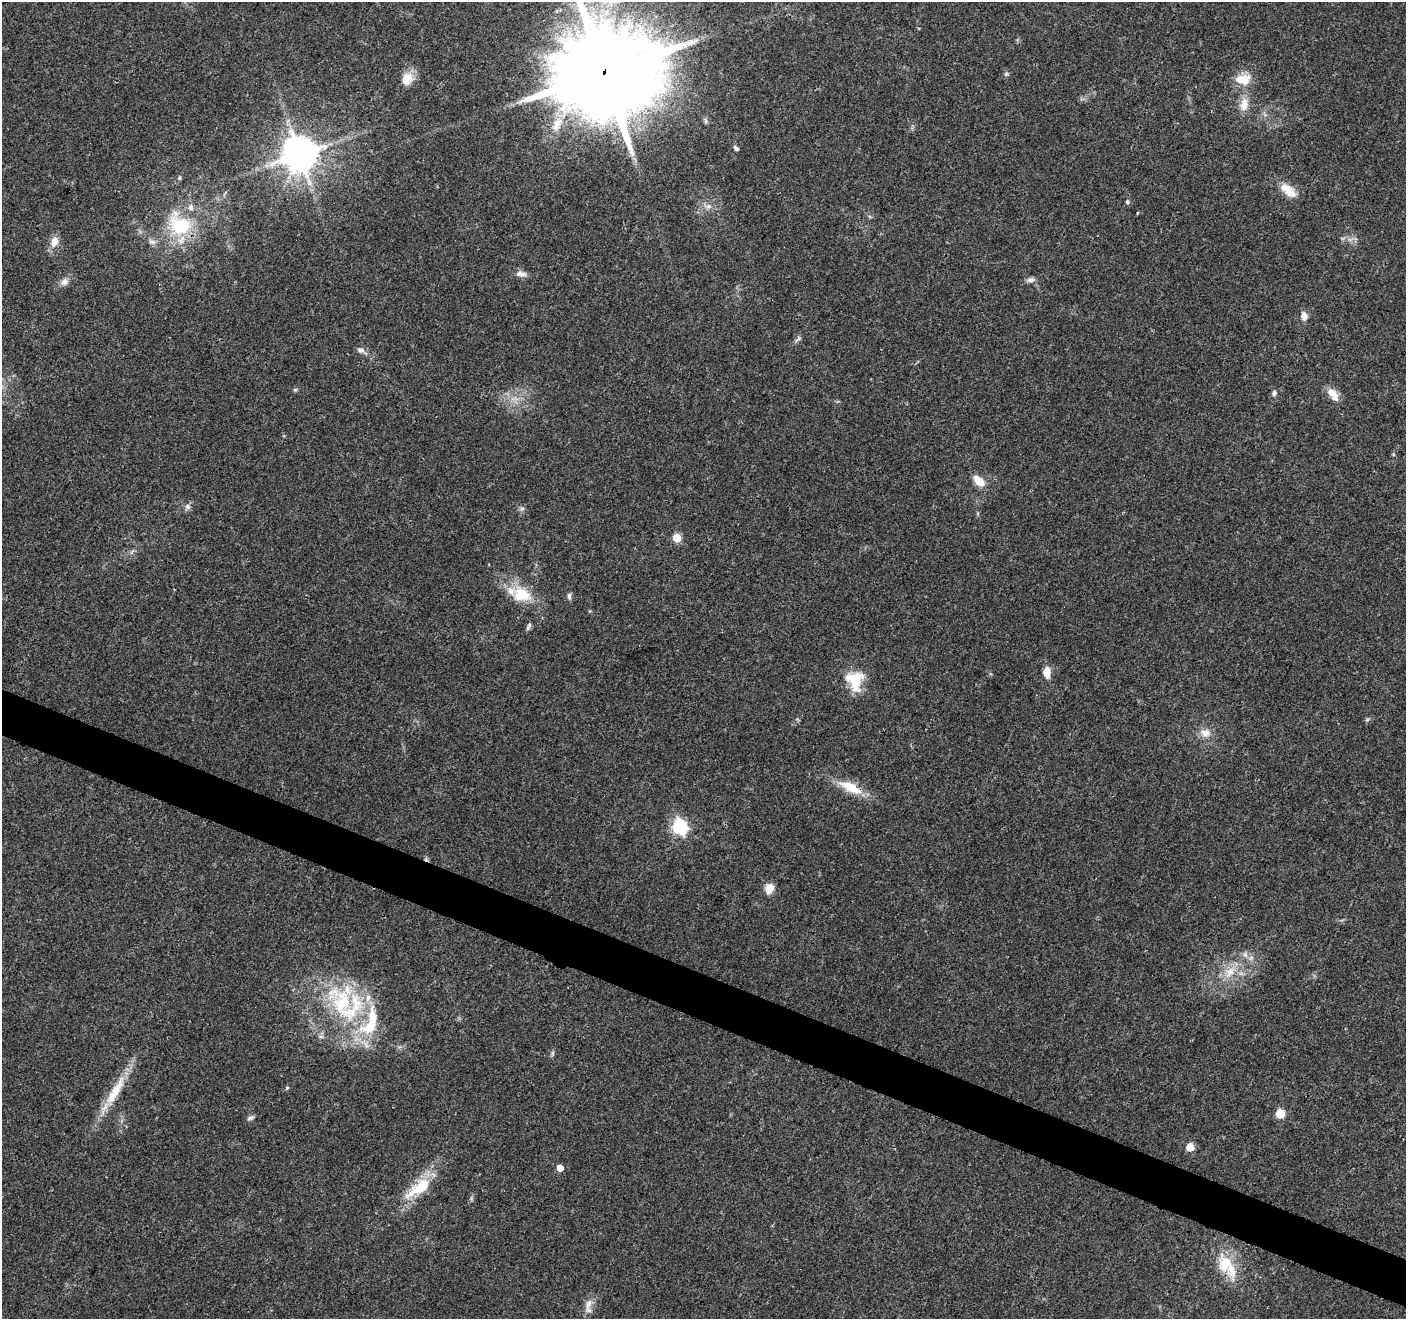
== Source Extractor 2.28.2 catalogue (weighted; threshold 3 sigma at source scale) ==
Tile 6 of 4 x 4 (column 2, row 2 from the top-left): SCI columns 1412-2815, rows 2844-4160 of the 5633 x 5752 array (HDU 1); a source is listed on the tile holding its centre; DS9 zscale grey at full resolution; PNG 1408 x 1321 px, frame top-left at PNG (2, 2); no overlay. Shown black and unused: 4% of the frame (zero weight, under 3 of 4 exposures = <1% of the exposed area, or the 3 px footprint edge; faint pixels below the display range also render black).
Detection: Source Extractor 2.28.2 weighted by HDU 2 'WHT'; one run over the whole footprint, this tile lists its part. Background 0.0481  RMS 0.0039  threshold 0.0174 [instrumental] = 3 sigma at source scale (4.5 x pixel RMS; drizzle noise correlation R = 1.50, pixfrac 1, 0.0396/0.0396 arcsec/px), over >= 5 px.
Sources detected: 55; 1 too faint to see at this stretch — not listed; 4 inside a brighter listed object's ellipse — not listed separately; the other 50 listed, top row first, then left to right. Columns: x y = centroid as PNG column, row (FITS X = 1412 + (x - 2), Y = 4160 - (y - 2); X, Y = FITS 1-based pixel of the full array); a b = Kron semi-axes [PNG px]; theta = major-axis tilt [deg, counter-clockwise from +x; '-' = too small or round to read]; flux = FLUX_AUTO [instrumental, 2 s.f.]
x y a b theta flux
604 72 28 25 37 7900
1006 74 6 5 - 0.69
407 79 18 14 63 5.4
1243 79 19 12 -3 7.3
1244 104 18 11 79 5
706 121 6 6 - 0.81
557 124 22 13 68 7.6
736 148 7 5 -45 0.87
300 154 10 10 - 1100
1285 188 20 14 -36 5.6
1127 202 6 5 - 0.71
708 206 10 7 1 2
180 225 33 26 -40 25
54 241 11 8 68 4.3
152 242 11 6 -21 1.6
521 274 14 8 -4 2.2
1030 280 12 6 11 1.5
64 282 11 8 31 2.2
1304 316 11 8 -83 2.4
798 339 12 4 49 1.1
361 350 10 7 -22 1.8
295 390 6 5 - 0.58
1274 393 8 6 76 1.2
1333 394 19 10 -53 4.6
979 481 16 9 -43 4.9
188 506 8 7 - 1.4
522 509 7 5 29 0.88
677 538 5 5 - 12
132 552 8 4 54 0.84
522 595 27 18 -22 13
569 596 10 5 -80 1.1
528 626 12 4 62 0.97
1047 672 12 7 -88 4.7
855 680 26 21 -77 12
1205 733 13 12 - 3.8
850 787 35 12 -27 10
680 826 7 6 - 86
769 888 11 10 - 4.3
1245 955 8 6 -55 1.5
1230 972 19 11 55 6.5
342 1002 52 40 -74 48
287 1088 5 5 - 0.48
115 1091 53 12 60 13
1280 1113 5 5 - 14
250 1118 9 6 28 1.1
1190 1147 5 5 - 9.4
560 1168 5 5 - 4.2
419 1187 39 16 36 15
1226 1266 37 18 -55 14
589 1304 15 9 68 3.3
Overlapping masked pixels (flux is a lower limit): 2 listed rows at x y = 604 72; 300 154
Isophote crosses this tile's border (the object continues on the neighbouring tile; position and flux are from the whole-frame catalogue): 1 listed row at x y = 604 72